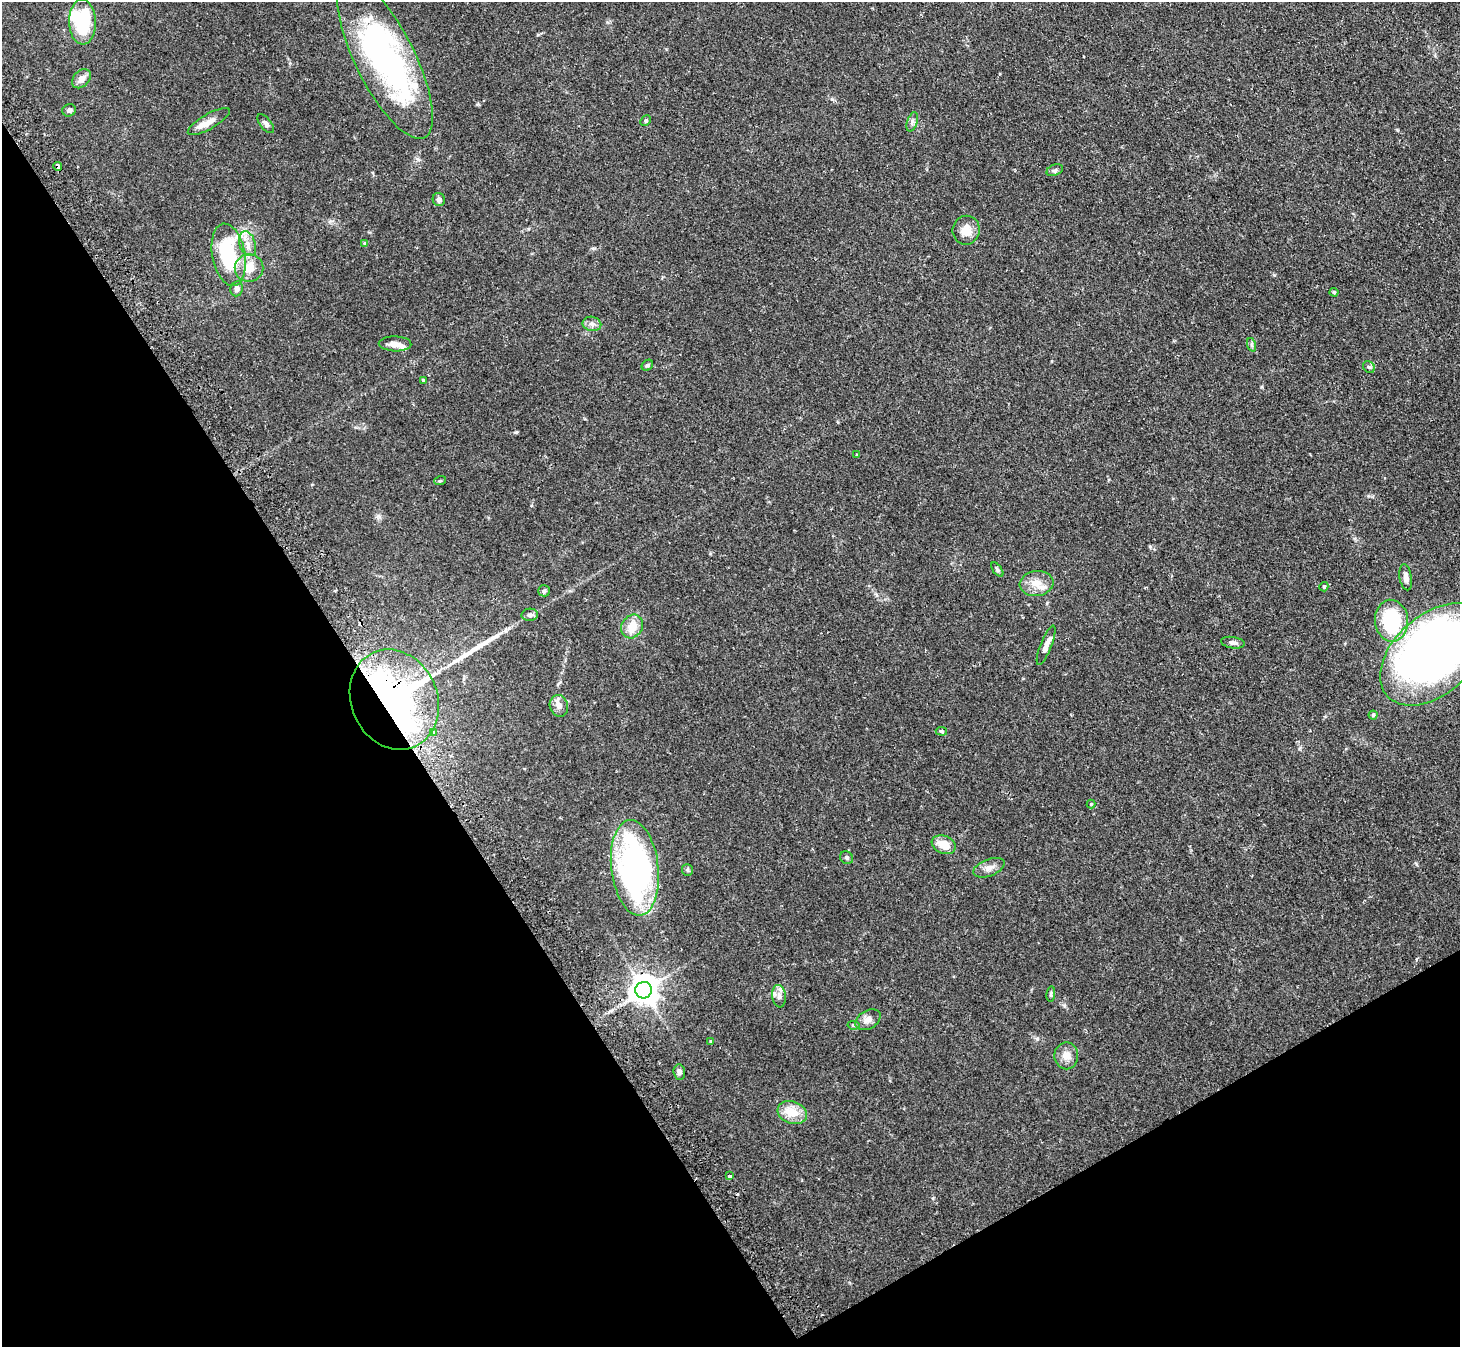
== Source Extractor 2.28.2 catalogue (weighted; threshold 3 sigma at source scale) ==
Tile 14 of 4 x 4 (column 2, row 4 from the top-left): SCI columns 1491-2948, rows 172-1516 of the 5894 x 5862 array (HDU 1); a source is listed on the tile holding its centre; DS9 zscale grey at full resolution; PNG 1462 x 1349 px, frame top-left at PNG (2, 2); each listed source drawn as its Kron ellipse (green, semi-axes under 4 px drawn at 4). Shown black and unused: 32% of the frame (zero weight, under 2 of 3 exposures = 3% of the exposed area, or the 3 px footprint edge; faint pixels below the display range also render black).
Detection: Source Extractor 2.28.2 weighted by HDU 2 'WHT'; one run over the whole footprint, this tile lists its part. Background 0.0965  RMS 0.0064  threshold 0.0288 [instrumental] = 3 sigma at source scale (4.5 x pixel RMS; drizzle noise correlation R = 1.50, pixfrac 1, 0.05/0.05 arcsec/px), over >= 5 px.
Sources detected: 69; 3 inside a brighter object's white glare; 2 cosmic-ray / hot-pixel residue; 1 long thin detection or spike segment (spike, bleed or trail) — neither listed nor drawn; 5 inside a brighter listed object's ellipse — not listed separately; the other 58 listed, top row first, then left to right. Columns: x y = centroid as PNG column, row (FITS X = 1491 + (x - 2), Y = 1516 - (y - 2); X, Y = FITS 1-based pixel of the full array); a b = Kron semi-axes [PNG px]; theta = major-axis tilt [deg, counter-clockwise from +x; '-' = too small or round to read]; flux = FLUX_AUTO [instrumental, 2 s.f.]
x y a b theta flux
82 22 22 13 -89 44
385 58 89 29 -64 160
81 79 11 8 46 4.4
69 110 7 6 - 1.7
646 121 6 5 - 1.1
209 122 24 7 30 6.2
912 122 10 5 73 1.7
266 124 11 5 -52 2.1
58 167 4 3 - 4.3
1055 170 8 5 21 1.5
439 200 6 6 - 2
966 230 14 13 - 7.8
364 243 3 3 - 0.86
247 244 13 8 -71 4.6
229 255 31 16 -80 47
249 268 14 14 - 11
237 289 8 6 80 2.5
1334 292 4 4 - 0.61
592 324 9 7 -11 2.6
395 344 16 7 -2 4.4
1252 345 7 4 -71 1.1
647 365 6 5 - 1.1
1369 367 6 5 - 1.1
423 380 3 3 - 0.47
857 455 3 3 - 0.75
440 481 6 3 18 0.65
997 570 8 4 -53 1.2
1406 577 13 6 -81 3.1
1037 583 17 12 7 7.6
1324 587 4 4 - 1.1
544 591 6 5 - 1
530 615 8 6 3 1.8
1391 621 21 16 -85 48
632 626 12 10 57 8.9
1233 643 12 5 -8 2.3
1046 645 21 5 68 4
1434 654 62 39 42 480
394 700 51 43 -66 280
559 706 11 9 -72 3.8
1373 715 4 4 - 0.9
941 731 5 3 - 0.74
433 733 4 4 - 2.2
1091 804 4 4 - 0.57
944 845 12 9 -24 8.7
847 858 7 6 - 1.4
635 868 48 23 -83 180
989 868 16 8 21 4
687 870 6 5 - 1
644 990 8 8 - 850
1051 994 8 4 82 1
779 996 11 7 -84 3.2
868 1020 14 9 31 3.6
853 1025 6 4 -10 0.8
711 1041 3 3 - 1.2
1066 1056 13 12 - 5.1
679 1072 8 6 -85 1.7
792 1113 15 11 -19 11
730 1176 3 3 - 4.2
Overlapping masked pixels (flux is a lower limit): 2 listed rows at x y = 58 167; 394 700
Isophote crosses this tile's border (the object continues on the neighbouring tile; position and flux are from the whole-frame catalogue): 1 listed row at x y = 1434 654
Unlisted compact peaks at least as high as the median listed source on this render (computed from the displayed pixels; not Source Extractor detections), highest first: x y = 516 432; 378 516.